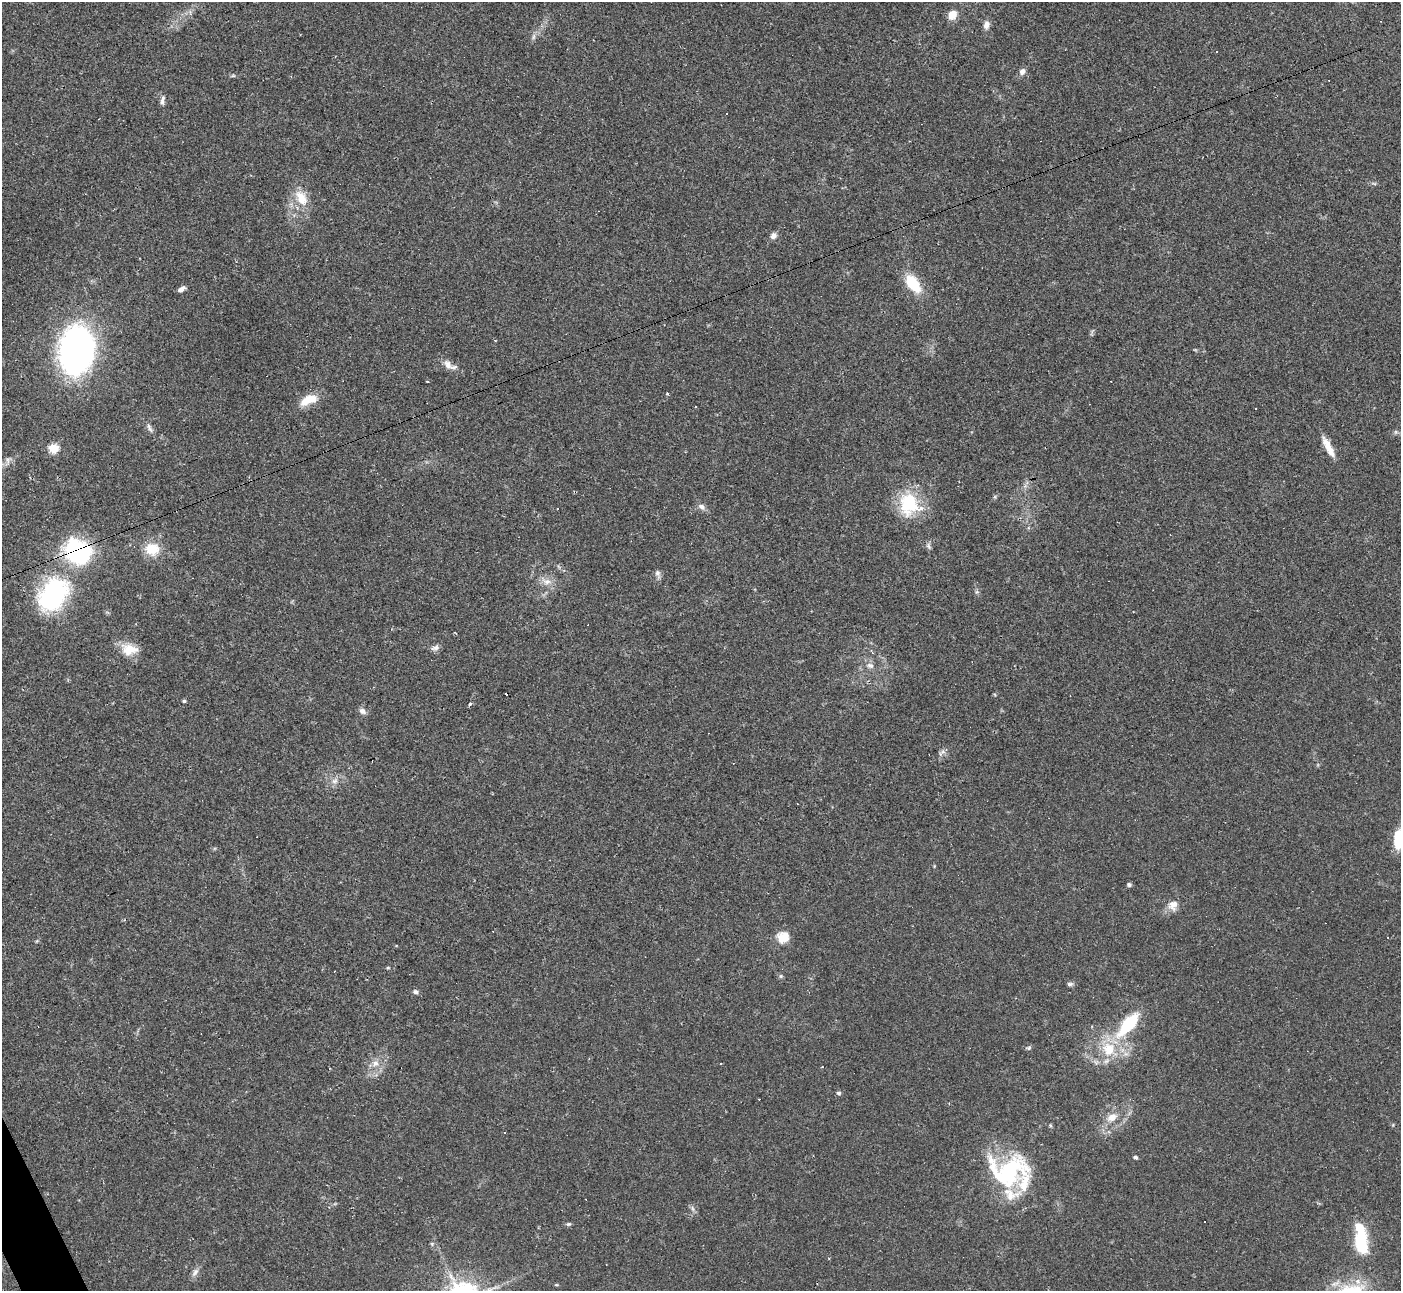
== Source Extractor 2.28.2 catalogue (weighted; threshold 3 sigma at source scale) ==
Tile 7 of 4 x 4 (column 3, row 2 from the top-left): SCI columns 2802-4200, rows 2731-4019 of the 5604 x 5592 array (HDU 1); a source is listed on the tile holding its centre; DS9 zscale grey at full resolution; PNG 1403 x 1293 px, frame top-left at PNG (2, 2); no overlay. Shown black and unused: <1% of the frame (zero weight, under 2 of 3 exposures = <1% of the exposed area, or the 3 px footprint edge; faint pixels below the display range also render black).
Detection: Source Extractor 2.28.2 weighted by HDU 2 'WHT'; one run over the whole footprint, this tile lists its part. Background 0.0515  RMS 0.0057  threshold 0.0255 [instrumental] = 3 sigma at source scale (4.5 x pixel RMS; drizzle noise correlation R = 1.50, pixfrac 1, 0.05/0.05 arcsec/px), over >= 5 px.
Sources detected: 91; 3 inside a brighter object's white glare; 18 cosmic-ray / hot-pixel residue — not listed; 4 inside a brighter listed object's ellipse — not listed separately; the other 66 listed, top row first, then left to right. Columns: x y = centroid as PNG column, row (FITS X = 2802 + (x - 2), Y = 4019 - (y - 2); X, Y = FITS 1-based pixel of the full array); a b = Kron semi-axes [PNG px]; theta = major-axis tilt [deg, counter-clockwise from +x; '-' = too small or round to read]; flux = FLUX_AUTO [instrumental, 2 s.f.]
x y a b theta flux
190 13 9 4 -78 1.2
952 15 8 7 - 8.8
986 25 10 7 78 3.2
534 37 9 4 89 1.5
1217 51 3 2 - 0.43
1022 72 8 7 - 2.5
162 102 8 5 -82 1.6
726 114 3 2 - 0.66
301 198 23 13 -61 12
773 236 10 7 51 2.5
913 283 20 10 -53 22
181 289 9 4 27 2.2
76 350 31 22 83 290
448 364 15 9 -53 4.2
427 381 3 2 - 0.49
667 394 4 3 - 0.62
309 400 23 11 24 10
150 428 14 5 -61 2.1
1396 432 6 5 - 1.1
1328 447 25 8 -59 7.6
53 448 5 5 - 34
8 460 11 7 77 2.4
909 504 26 21 -88 32
701 506 12 6 -50 2.4
557 509 3 2 - 0.93
919 510 3 3 - 47
928 546 9 6 -69 1.5
152 549 20 17 -5 12
78 551 23 19 -43 82
658 574 12 6 -74 2
547 582 14 9 -11 4.8
53 594 38 27 62 85
435 648 12 7 23 2.2
129 649 20 14 -7 11
870 666 10 8 -15 2.7
184 701 4 4 - 0.85
470 704 5 4 - 0.92
362 711 9 7 -36 2.6
941 753 12 5 39 2.2
335 781 10 8 34 3.1
1398 839 23 10 84 13
1129 885 4 4 - 1.7
1173 905 14 12 65 5.3
783 937 15 14 - 8.5
396 946 4 3 - 0.41
387 967 5 3 - 0.71
781 976 6 5 - 0.91
1070 984 9 5 7 1.4
415 992 6 5 - 1.6
1129 1024 23 10 49 36
1028 1048 8 5 3 1
1109 1049 19 18 - 18
375 1063 11 9 11 4.3
822 1067 3 3 - 0.48
839 1093 6 5 - 1.2
1112 1117 15 10 28 6.1
1050 1125 5 5 - 0.7
505 1133 3 3 - 3.1
1136 1157 4 4 - 1.5
1009 1171 42 40 8 61
692 1208 9 4 -71 1.3
569 1224 7 5 24 0.99
1361 1241 13 13 - 17
432 1244 5 5 - 0.89
195 1272 14 7 54 2.7
556 1285 5 3 - 0.6
Overlapping masked pixels (flux is a lower limit): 1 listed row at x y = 78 551
Isophote crosses this tile's border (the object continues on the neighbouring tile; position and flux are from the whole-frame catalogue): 1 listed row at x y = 1398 839